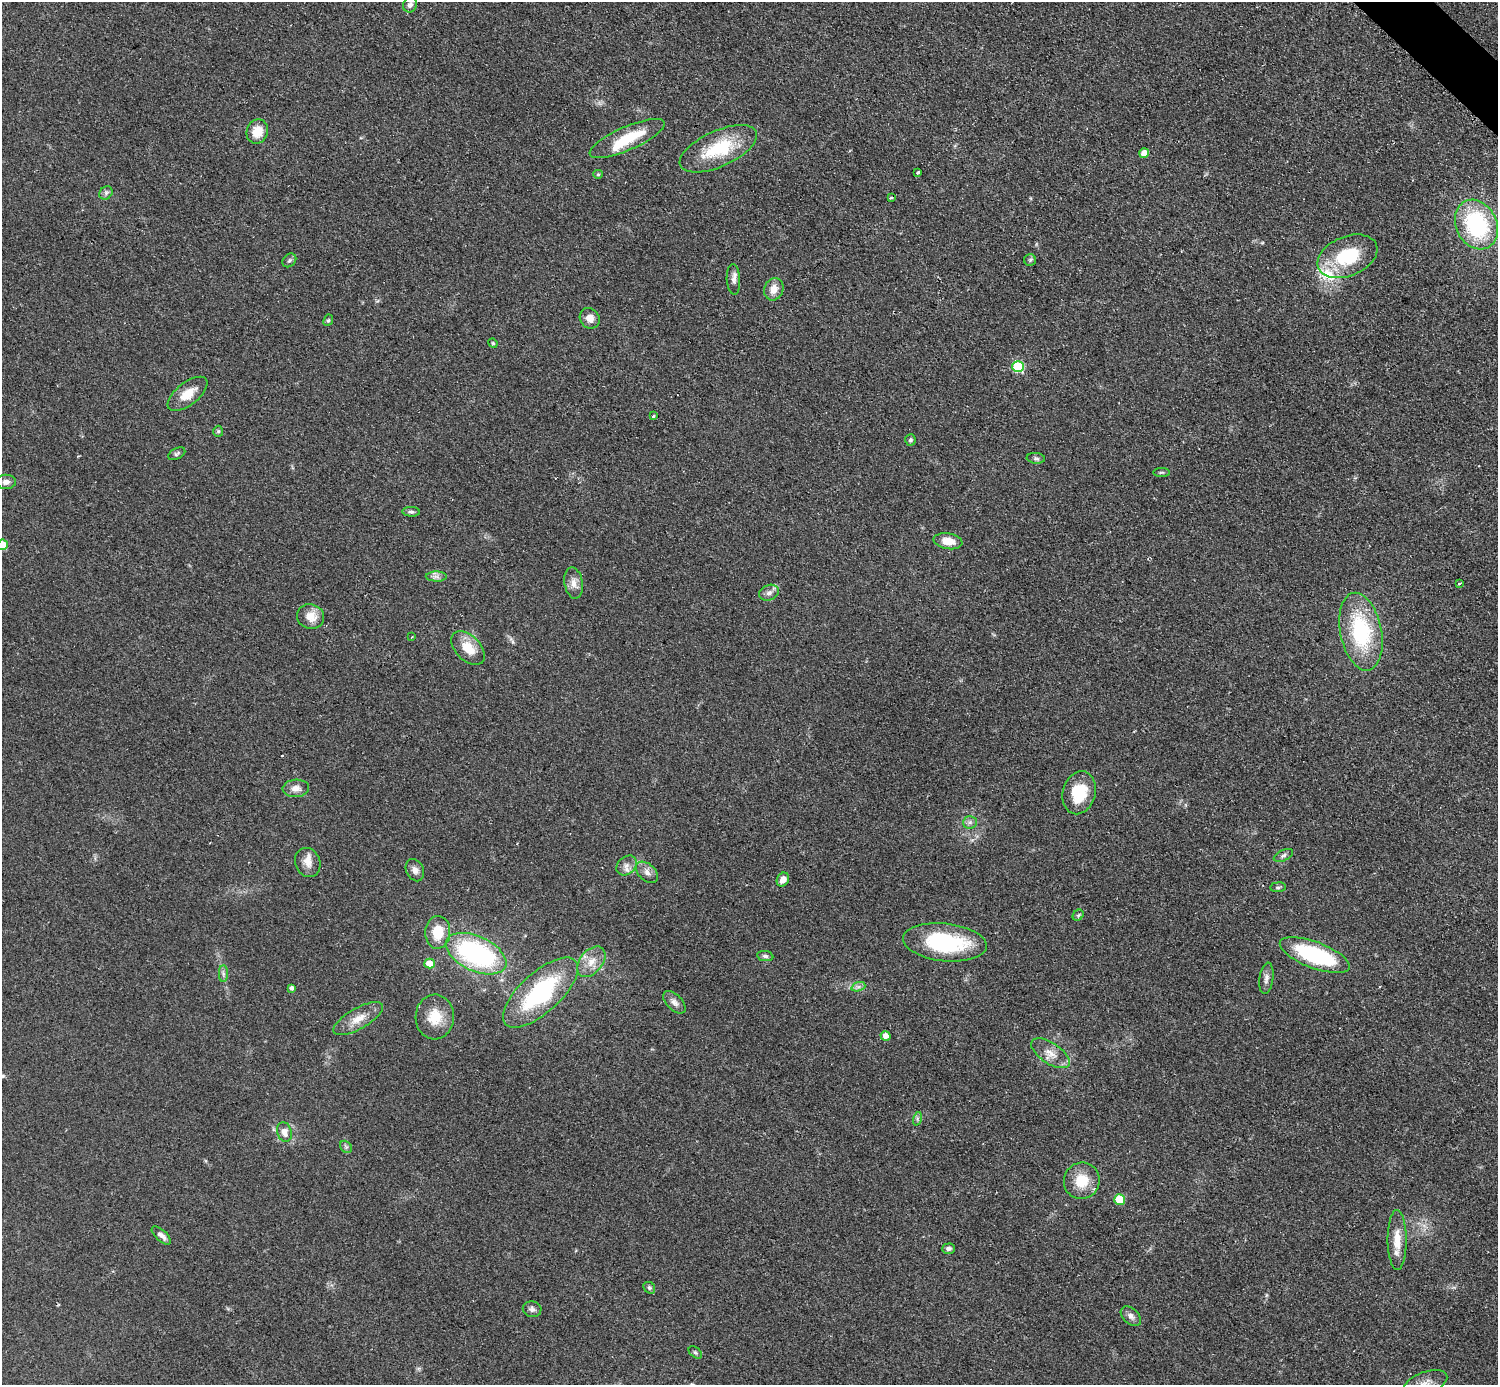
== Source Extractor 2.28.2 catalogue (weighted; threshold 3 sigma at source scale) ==
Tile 10 of 4 x 4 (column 2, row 3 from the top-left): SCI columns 1503-2998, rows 1690-3072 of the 5992 x 5992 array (HDU 1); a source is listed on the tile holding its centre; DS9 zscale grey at full resolution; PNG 1500 x 1387 px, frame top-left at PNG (2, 2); each listed source drawn as its Kron ellipse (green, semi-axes under 4 px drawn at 4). Shown black and unused: <1% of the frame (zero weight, under 2 of 3 exposures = <1% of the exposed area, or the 3 px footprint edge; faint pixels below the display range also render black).
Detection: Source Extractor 2.28.2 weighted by HDU 2 'WHT'; one run over the whole footprint, this tile lists its part. Background 0.0555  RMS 0.0074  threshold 0.0333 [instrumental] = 3 sigma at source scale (4.5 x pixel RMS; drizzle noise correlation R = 1.50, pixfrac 1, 0.05/0.05 arcsec/px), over >= 5 px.
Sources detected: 84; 1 inside a brighter object's white glare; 2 cosmic-ray / hot-pixel residue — neither listed nor drawn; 2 inside a brighter listed object's ellipse — not listed separately; the other 79 listed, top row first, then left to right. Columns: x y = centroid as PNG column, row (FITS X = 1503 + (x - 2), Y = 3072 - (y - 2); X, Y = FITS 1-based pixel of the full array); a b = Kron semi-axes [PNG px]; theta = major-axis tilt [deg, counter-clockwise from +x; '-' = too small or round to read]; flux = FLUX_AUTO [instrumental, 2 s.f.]
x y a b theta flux
410 5 8 6 61 2.8
257 131 12 10 68 12
627 138 41 11 23 28
718 149 42 18 24 41
1144 153 5 4 - 7.5
918 173 4 3 - 2.7
598 174 5 4 - 0.91
106 193 7 6 - 1.9
891 198 3 3 - 2
1476 225 26 20 -63 78
1347 256 31 19 22 39
289 260 7 6 - 1.6
1030 260 6 6 - 1.4
733 279 15 6 -87 3.6
774 289 11 9 68 7.2
590 318 11 9 -52 6.1
328 320 6 4 66 1.1
493 343 5 4 - 0.87
1018 367 6 5 - 41
188 394 23 11 38 13
653 416 3 3 - 2.8
218 431 6 5 - 1.3
910 440 6 5 - 1.6
177 454 9 5 27 1.5
1036 458 9 5 -5 1.7
1161 472 8 4 0 1.1
6 482 10 7 1 3.8
411 512 9 5 -4 1.8
948 541 14 8 -9 11
2 545 5 5 - 20
436 576 10 5 -1 2.9
574 583 16 9 -80 6
1459 584 3 3 - 1.4
769 593 10 7 24 3.5
311 616 14 12 -18 9.5
1361 632 39 20 -79 69
412 637 3 2 - 0.99
468 648 20 12 -46 14
296 788 13 9 3 5.2
1079 793 22 16 74 25
970 822 7 6 - 2.4
1283 855 10 5 26 2
308 862 15 12 -70 6.7
627 865 11 8 42 4.7
415 870 11 8 -64 3.8
647 872 13 8 -42 4.4
783 880 7 5 60 5.4
1278 887 8 5 8 1.4
1078 915 6 5 - 1.2
438 932 16 12 86 19
945 942 42 19 -6 70
476 954 32 17 -25 130
1315 955 37 13 -21 75
765 956 8 5 -8 1.8
591 962 17 11 50 9.7
429 963 5 5 - 13
223 974 8 4 90 2
1266 978 16 7 82 3.7
858 987 7 4 18 2
292 988 4 4 - 2.4
541 993 47 20 42 79
674 1002 14 7 -46 4
435 1017 22 19 87 18
358 1019 28 10 30 11
886 1036 5 5 - 4.6
1050 1053 22 10 -33 9.1
917 1119 7 4 72 1.4
284 1132 10 7 -73 5.5
346 1147 7 5 -45 1.4
1082 1181 18 18 - 18
1120 1200 5 5 - 23
161 1235 12 5 -42 3.8
1397 1240 30 9 -90 13
948 1249 6 5 - 2.6
649 1288 6 5 - 1.3
532 1309 9 7 -12 2.6
1131 1316 12 7 -43 3.7
695 1352 8 5 -41 1.3
1426 1383 23 11 20 8
Isophote crosses this tile's border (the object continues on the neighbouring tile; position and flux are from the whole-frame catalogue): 2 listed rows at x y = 2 545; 1426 1383